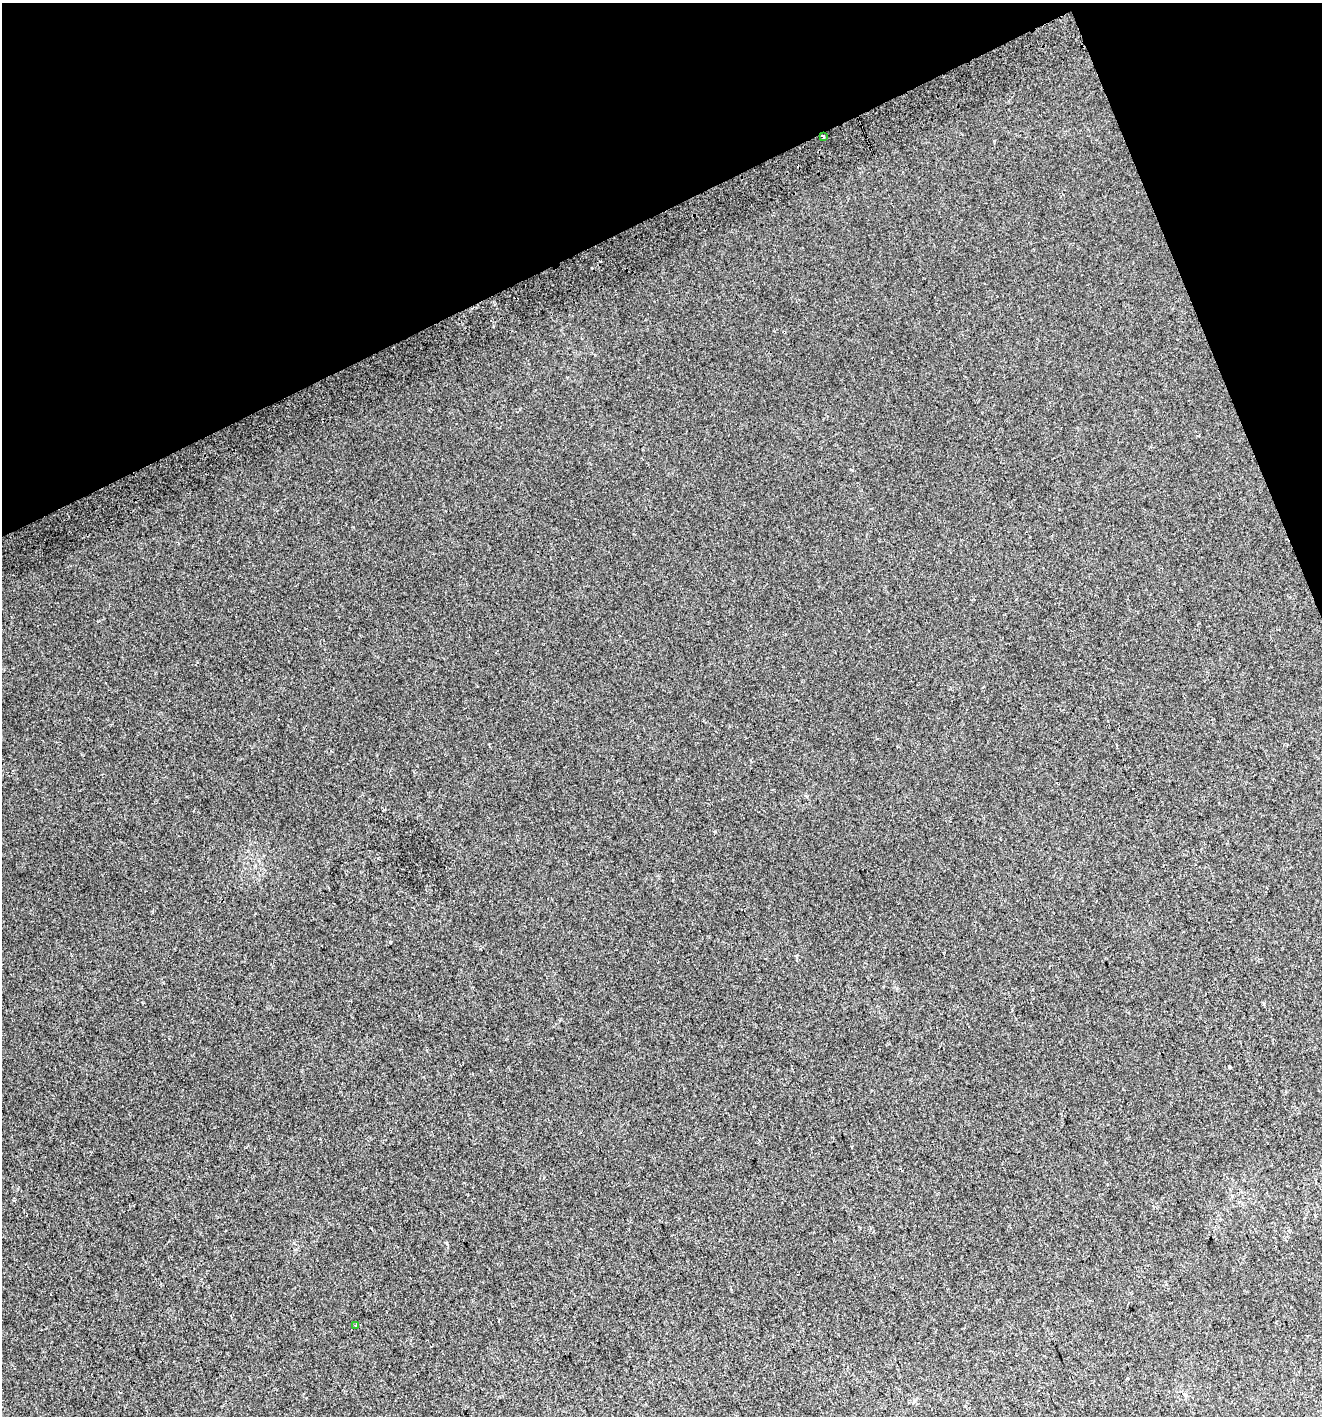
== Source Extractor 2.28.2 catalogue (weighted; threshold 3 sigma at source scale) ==
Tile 3 of 4 x 4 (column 3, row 1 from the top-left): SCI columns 2748-4067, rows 4284-5697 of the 5552 x 5736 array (HDU 1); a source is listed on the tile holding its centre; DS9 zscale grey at full resolution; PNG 1324 x 1418 px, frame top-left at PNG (2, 3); each listed source drawn as its Kron ellipse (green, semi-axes under 4 px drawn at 4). Shown black and unused: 20% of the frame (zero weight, under 2 of 3 exposures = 4% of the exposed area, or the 3 px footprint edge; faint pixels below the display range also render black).
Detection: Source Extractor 2.28.2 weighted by HDU 2 'WHT'; one run over the whole footprint, this tile lists its part. Background 0.0166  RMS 0.01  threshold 0.0466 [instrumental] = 3 sigma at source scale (4.5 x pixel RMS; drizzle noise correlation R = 1.50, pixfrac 1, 0.0396/0.0396 arcsec/px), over >= 5 px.
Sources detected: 3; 1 cosmic-ray / hot-pixel residue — neither listed nor drawn; the other 2 listed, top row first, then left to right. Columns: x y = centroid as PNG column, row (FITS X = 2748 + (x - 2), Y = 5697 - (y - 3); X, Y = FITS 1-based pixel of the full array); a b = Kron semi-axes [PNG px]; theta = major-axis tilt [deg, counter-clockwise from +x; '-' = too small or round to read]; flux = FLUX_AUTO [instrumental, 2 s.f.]
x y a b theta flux
823 136 3 2 - 1.5
356 1325 3 3 - 4.1
Overlapping masked pixels (flux is a lower limit): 1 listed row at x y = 823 136